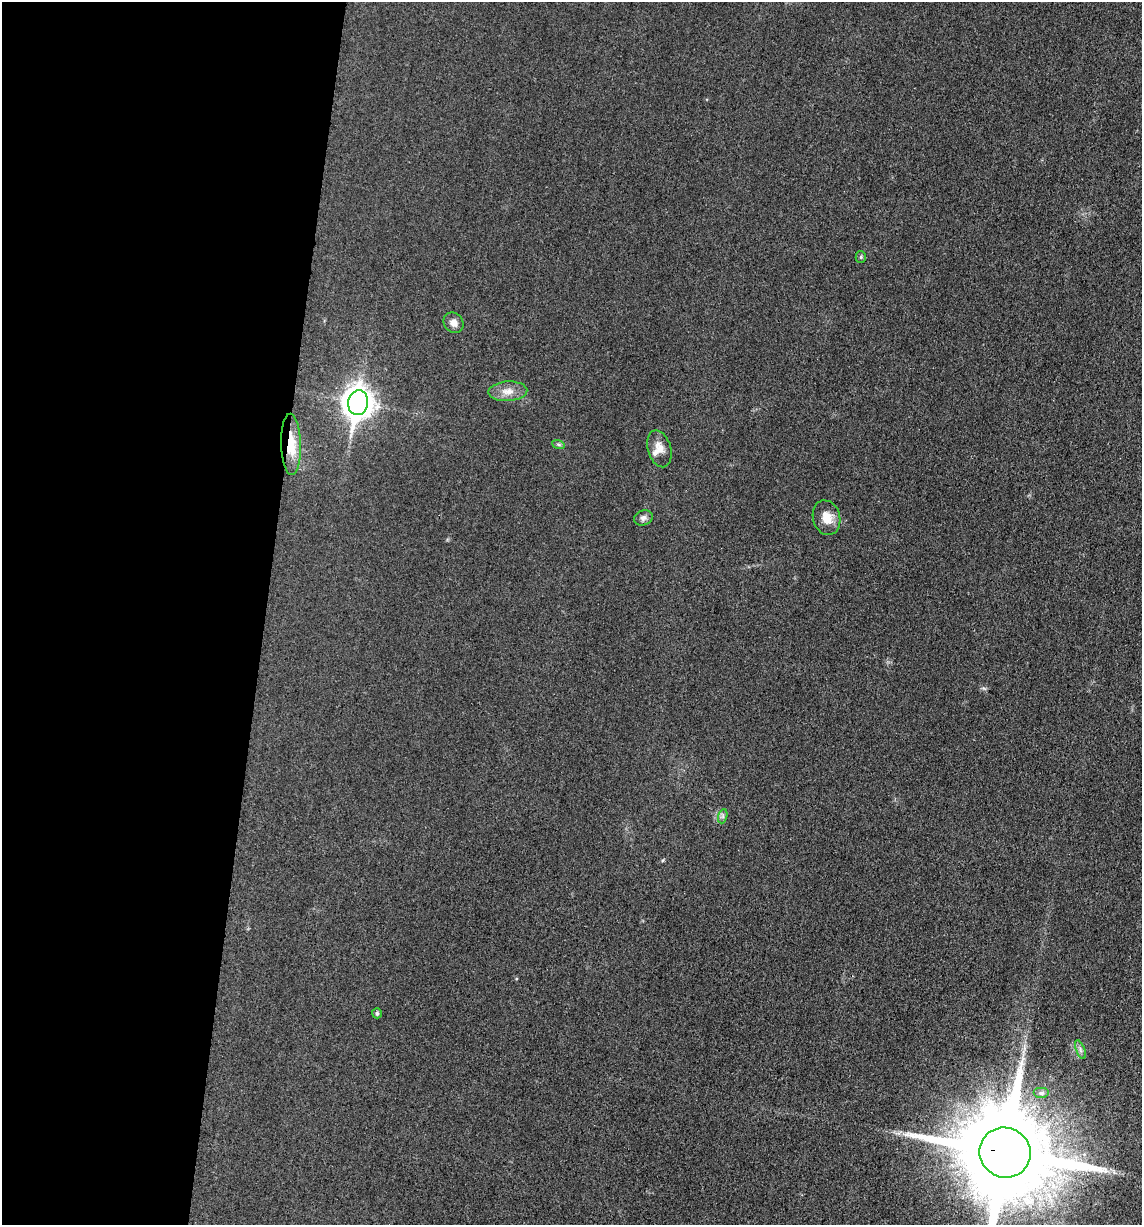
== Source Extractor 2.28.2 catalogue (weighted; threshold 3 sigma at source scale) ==
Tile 5 of 4 x 4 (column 1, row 2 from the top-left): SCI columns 248-1387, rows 2454-3676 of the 4933 x 4909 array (HDU 1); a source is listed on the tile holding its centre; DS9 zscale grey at full resolution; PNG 1144 x 1227 px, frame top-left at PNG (2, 2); each listed source drawn as its Kron ellipse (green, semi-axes under 4 px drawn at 4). Shown black and unused: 23% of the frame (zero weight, under 3 of 4 exposures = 1% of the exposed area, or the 3 px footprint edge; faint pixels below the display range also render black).
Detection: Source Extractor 2.28.2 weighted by HDU 2 'WHT'; one run over the whole footprint, this tile lists its part. Background 0.0386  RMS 0.0057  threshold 0.0259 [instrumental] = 3 sigma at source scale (4.5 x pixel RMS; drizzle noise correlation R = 1.50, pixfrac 1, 0.05/0.05 arcsec/px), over >= 5 px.
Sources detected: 15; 1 inside a brighter listed object's ellipse — not listed separately; the other 14 listed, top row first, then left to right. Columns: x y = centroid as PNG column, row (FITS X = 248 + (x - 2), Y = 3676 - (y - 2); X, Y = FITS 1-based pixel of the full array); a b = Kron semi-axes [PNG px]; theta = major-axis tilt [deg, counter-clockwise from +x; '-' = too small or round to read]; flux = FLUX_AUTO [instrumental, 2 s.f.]
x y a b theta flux
861 257 5 5 - 0.89
454 323 11 9 -50 3.8
508 391 19 9 2 5.9
358 403 12 10 82 740
291 444 31 10 -88 12
558 444 6 4 -19 0.88
659 449 19 11 -73 6
643 518 9 7 20 2.1
827 518 17 13 -74 7.9
723 816 7 4 72 1.3
377 1013 5 5 - 1.3
1080 1050 10 3 -69 1.3
1041 1093 8 5 0 1.9
1005 1153 26 25 - 14000
Overlapping masked pixels (flux is a lower limit): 2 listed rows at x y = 291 444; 1005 1153
Isophote crosses this tile's border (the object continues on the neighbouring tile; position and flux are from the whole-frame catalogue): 1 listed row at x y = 1005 1153